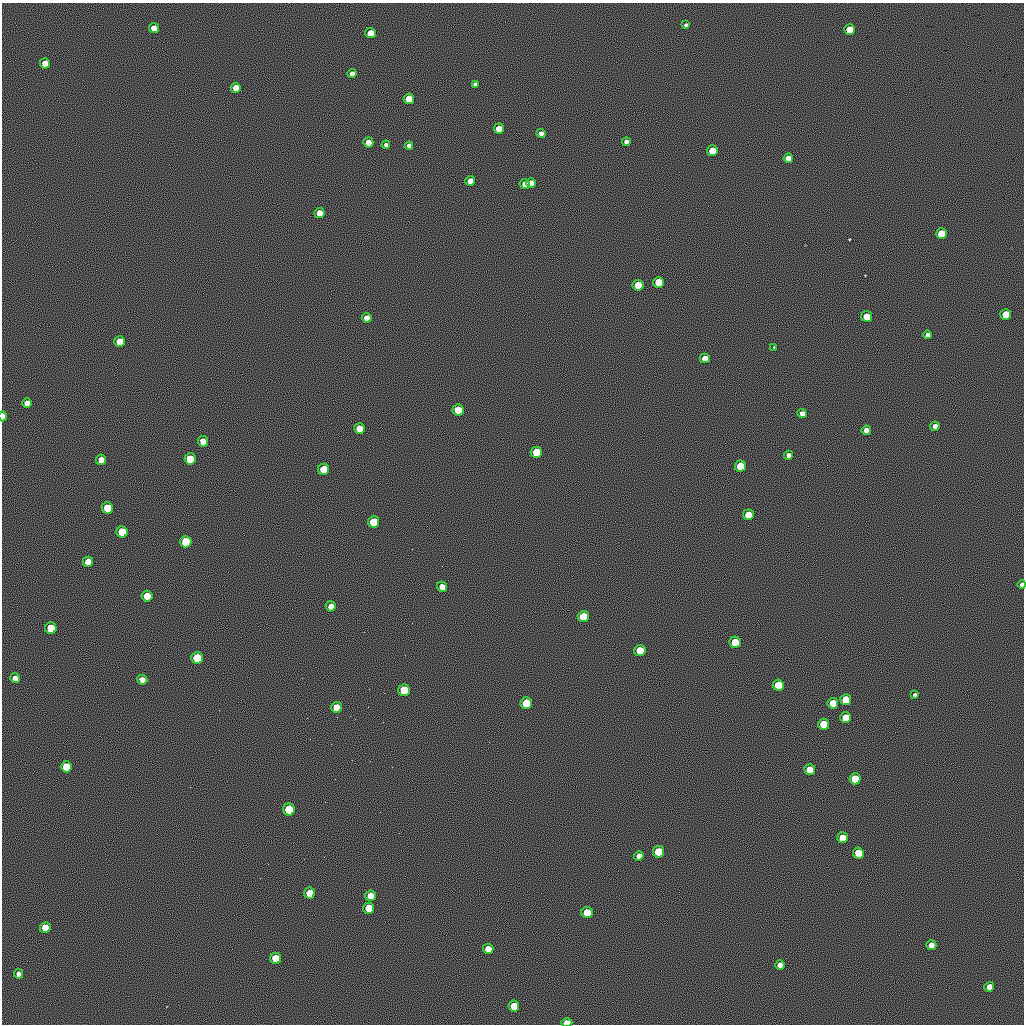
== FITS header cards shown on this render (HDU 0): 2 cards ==
NAXIS1  =                 1022 / length of data axis 1
NAXIS2  =                 1022 / length of data axis 2

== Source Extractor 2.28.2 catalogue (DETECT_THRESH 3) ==
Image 1022 x 1022 px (HDU 0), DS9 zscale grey, 1 PNG px = 1 image px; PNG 1026 x 1026 px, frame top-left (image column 1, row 1022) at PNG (2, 3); each listed source drawn as its Kron ellipse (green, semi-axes under 4 px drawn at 4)
Background 0.382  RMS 93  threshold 278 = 3 sigma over >= 5 px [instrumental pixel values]
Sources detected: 92; all 92 listed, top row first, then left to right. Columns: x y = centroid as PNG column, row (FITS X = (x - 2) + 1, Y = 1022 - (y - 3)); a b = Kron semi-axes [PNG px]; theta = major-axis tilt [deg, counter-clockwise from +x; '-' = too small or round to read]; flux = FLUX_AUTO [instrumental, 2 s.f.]
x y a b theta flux
686 25 4 3 - 12000
154 28 5 5 - 73000
850 30 5 5 - 160000
370 33 5 5 - 96000
45 63 5 5 - 95000
352 74 4 4 - 35000
475 84 4 4 - 21000
236 88 5 5 - 74000
409 99 5 5 - 140000
499 129 5 5 - 87000
541 133 4 4 - 27000
368 142 5 5 - 71000
626 142 4 4 - 25000
386 145 4 4 - 18000
409 146 4 4 - 21000
712 151 5 5 - 150000
788 158 5 4 - 49000
470 181 5 5 - 51000
531 183 5 5 - 52000
525 184 5 5 - 50000
320 213 5 5 - 71000
941 234 5 5 - 170000
659 282 5 5 - 160000
638 285 5 5 - 140000
1006 314 5 5 - 160000
867 316 5 5 - 130000
367 318 5 5 - 42000
928 335 4 4 - 29000
120 342 5 5 - 140000
774 347 3 2 - 4900
705 358 5 5 - 54000
27 403 5 5 - 40000
458 410 5 5 - 140000
802 414 5 4 - 38000
3 416 5 3 - 46000
935 426 5 4 - 40000
359 428 5 5 - 84000
866 430 5 4 - 38000
203 441 5 5 - 63000
536 452 5 5 - 170000
789 455 4 4 - 27000
190 459 5 5 - 130000
101 460 5 5 - 53000
740 466 5 5 - 150000
324 469 6 5 - 140000
107 508 5 5 - 160000
748 515 5 5 - 130000
374 522 6 5 - 190000
122 532 6 5 - 180000
186 542 6 6 - 200000
88 562 5 5 - 49000
1022 584 4 3 - 23000
442 587 5 5 - 40000
147 596 5 5 - 85000
331 606 5 5 - 38000
583 617 6 5 - 160000
51 628 6 5 - 190000
735 642 5 5 - 190000
640 650 5 5 - 140000
197 658 6 6 - 170000
15 678 5 5 - 43000
142 680 5 5 - 38000
778 685 5 5 - 160000
404 690 6 6 - 170000
915 695 4 3 - 12000
846 700 5 5 - 180000
526 703 6 5 - 200000
833 703 5 5 - 120000
336 707 5 5 - 52000
845 718 5 5 - 120000
824 724 5 5 - 160000
66 767 5 5 - 160000
810 770 5 5 - 110000
855 779 5 5 - 180000
289 810 6 6 - 200000
842 838 5 5 - 110000
659 852 5 5 - 190000
858 853 5 5 - 170000
639 856 5 4 - 29000
309 893 5 5 - 89000
370 896 5 5 - 59000
369 908 5 5 - 89000
587 913 5 5 - 140000
45 927 5 5 - 99000
931 945 5 5 - 57000
488 949 5 5 - 60000
276 958 5 5 - 130000
780 965 5 5 - 44000
18 974 4 4 - 27000
989 987 5 5 - 56000
514 1006 5 5 - 100000
567 1023 5 4 - 91000
At the frame edge (FLAGS 8, measured only in part): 3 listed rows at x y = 3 416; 1022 584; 567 1023